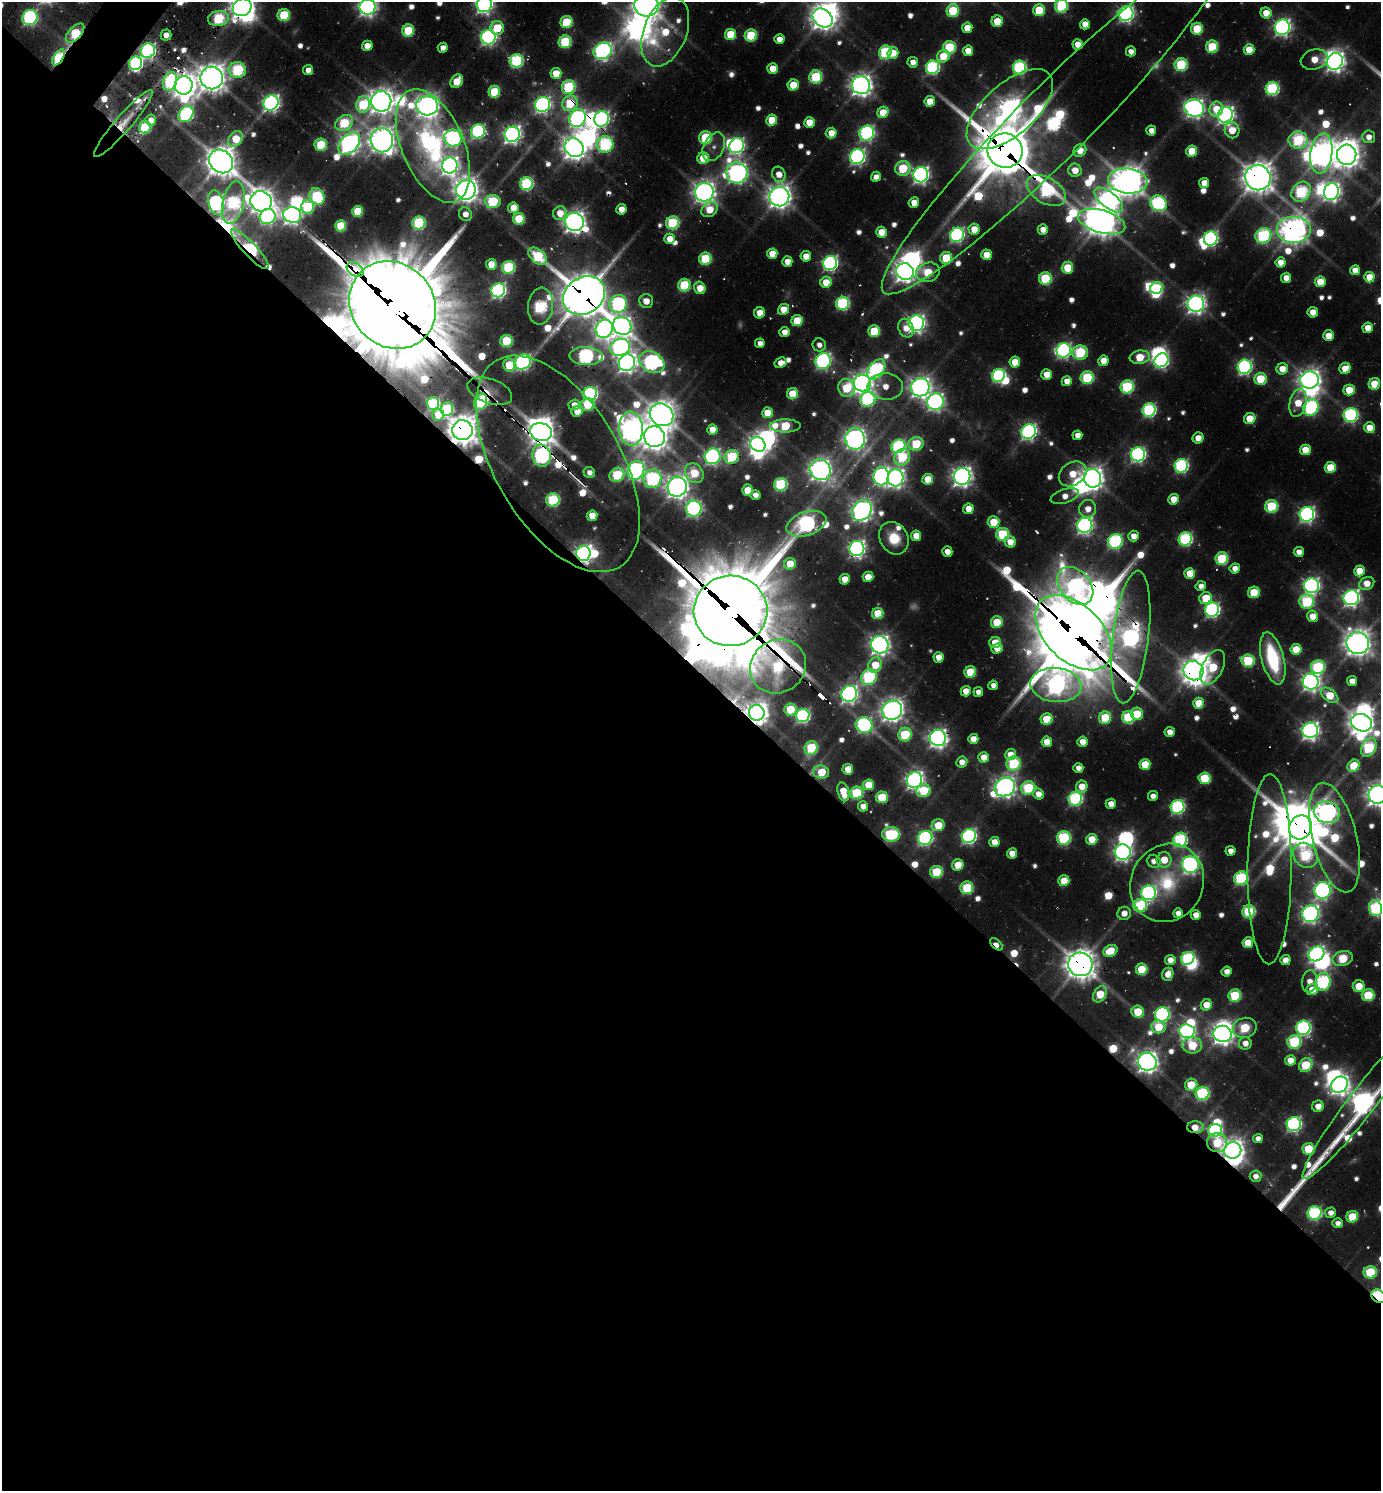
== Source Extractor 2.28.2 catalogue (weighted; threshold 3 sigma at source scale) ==
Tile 14 of 4 x 4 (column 2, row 4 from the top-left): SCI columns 1680-3058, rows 46-1534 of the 6009 x 6000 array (HDU 1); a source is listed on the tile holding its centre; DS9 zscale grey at full resolution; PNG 1383 x 1493 px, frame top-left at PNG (2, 2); each listed source drawn as its Kron ellipse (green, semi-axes under 4 px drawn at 4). Shown black and unused: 56% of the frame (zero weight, under 2 of 3 exposures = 3% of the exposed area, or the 3 px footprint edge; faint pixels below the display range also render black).
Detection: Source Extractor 2.28.2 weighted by HDU 2 'WHT'; one run over the whole footprint, this tile lists its part. Background 0.0763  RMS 0.0089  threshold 0.0401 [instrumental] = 3 sigma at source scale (4.5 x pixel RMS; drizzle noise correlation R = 1.50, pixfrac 1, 0.05/0.05 arcsec/px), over >= 5 px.
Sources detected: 705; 12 too faint to see at this stretch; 54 inside a brighter object's white glare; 25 cosmic-ray / hot-pixel residue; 1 long thin detection or spike segment (spike, bleed or trail) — neither listed nor drawn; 12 inside a brighter listed object's ellipse — not listed separately; of the other 601, all 500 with FLUX_AUTO >= 10.3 (the completeness limit of this list) listed and drawn (101 fainter detections not listed), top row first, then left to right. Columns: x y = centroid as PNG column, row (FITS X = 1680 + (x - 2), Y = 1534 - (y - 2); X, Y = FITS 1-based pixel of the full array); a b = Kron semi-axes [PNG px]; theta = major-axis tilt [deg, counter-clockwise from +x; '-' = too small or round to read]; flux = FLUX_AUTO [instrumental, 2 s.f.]
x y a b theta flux
484 4 8 7 - 710
646 5 12 11 - 2000
1061 6 6 6 - 180
242 7 9 8 - 1400
368 7 8 8 - 810
1039 10 6 6 - 77
953 11 6 6 - 96
1266 13 6 5 - 28
1126 14 7 7 - 550
284 15 6 6 - 110
30 17 8 7 - 360
218 18 10 7 9 170
823 18 11 8 -38 1300
997 21 6 5 - 41
566 22 6 6 - 88
1085 24 5 5 - 20
1282 27 8 7 - 610
497 28 7 6 - 69
967 28 5 5 - 27
1197 29 6 6 - 80
408 31 6 6 - 96
665 32 36 21 69 92
75 33 11 6 46 86
730 34 5 5 - 71
166 35 5 5 - 14
751 35 6 6 - 100
488 37 7 7 - 500
779 39 5 5 - 17
565 42 6 6 - 140
1078 44 5 5 - 23
367 46 5 5 - 24
949 47 6 6 - 130
1212 47 6 6 - 100
443 48 5 5 - 12
1249 50 5 5 - 39
148 51 7 7 - 460
603 51 9 8 - 690
968 51 5 5 - 25
1131 51 5 5 - 11
885 52 7 6 - 180
893 53 6 5 - 30
943 56 6 6 - 46
58 57 9 4 57 190
1314 59 14 10 16 34
516 61 7 6 - 230
1335 61 8 7 - 1000
913 62 5 5 - 13
135 63 7 6 - 290
1181 65 6 6 - 140
932 67 7 6 - 290
773 68 5 5 - 27
1019 68 7 6 - 250
237 70 8 8 - 190
308 70 5 5 - 13
556 73 5 5 - 36
816 77 6 6 - 130
212 78 11 11 - 2000
170 81 9 7 70 170
457 81 7 5 57 39
184 85 9 9 - 1500
793 85 5 5 - 51
861 85 9 9 - 1200
569 87 7 6 - 180
1272 89 6 6 - 240
494 92 6 5 - 93
381 101 10 10 - 1500
930 101 5 5 - 42
271 103 8 7 - 640
570 103 8 7 - 82
363 104 8 7 - 120
543 105 8 7 - 520
427 106 11 9 -3 1300
1194 108 10 8 -19 820
1010 109 53 25 41 1500
1216 109 7 6 - 33
883 112 6 5 - 46
186 114 9 6 53 300
1225 115 8 7 - 760
577 118 9 8 - 510
602 119 8 7 - 400
151 120 5 5 - 13
772 120 5 5 - 51
1055 121 242 36 45 740
809 122 5 5 - 36
344 123 9 7 35 130
123 124 44 8 49 30
145 127 6 5 - 120
1232 130 8 7 - 36
478 131 7 6 - 310
1151 131 5 5 - 15
831 133 5 5 - 27
867 133 8 7 - 390
512 134 8 7 - 800
1369 137 6 6 - 10
453 138 9 8 - 380
706 138 6 6 - 120
236 139 8 6 53 53
382 140 12 11 - 1700
1298 140 9 8 - 160
349 144 13 8 48 990
605 144 8 8 - 250
321 145 6 6 - 97
433 146 60 31 -67 360
736 146 8 7 - 440
714 147 15 10 64 13
574 148 10 9 - 1600
1080 150 7 6 - 32
1005 151 18 17 - 6800
1192 151 5 5 - 54
1321 153 20 11 82 1700
1347 155 10 9 - 1700
857 157 7 7 - 500
703 158 6 5 - 47
221 161 13 11 -40 2300
450 166 8 8 - 810
903 168 8 7 - 83
1075 170 7 6 - 28
737 173 11 10 - 930
779 174 8 6 -66 21
921 175 7 7 - 640
876 177 5 5 - 12
1258 178 13 12 - 2500
1128 181 20 12 -7 2200
1204 183 5 5 - 23
526 184 6 6 - 220
466 190 10 9 - 1500
1046 191 21 12 -31 240
1331 191 8 7 - 780
704 192 9 9 - 1200
1301 192 11 8 50 210
317 196 9 7 -61 190
779 196 10 10 - 1400
1109 200 17 8 -39 950
261 201 11 10 - 1500
493 201 8 6 -4 140
216 203 12 7 -74 460
233 203 22 10 78 240
914 203 5 5 - 22
1158 203 8 7 - 300
308 207 7 6 - 130
513 208 5 5 - 31
621 209 5 5 - 25
710 209 9 6 37 39
357 211 5 5 - 65
560 213 7 6 - 22
465 214 7 6 - 17
292 215 9 8 - 670
268 216 8 7 - 390
519 219 6 5 - 80
575 222 9 9 - 1200
1101 222 24 11 -16 2300
419 223 6 6 - 180
673 223 6 6 - 160
341 226 5 5 - 82
974 229 5 5 - 29
1043 229 5 5 - 19
1293 230 17 13 0 1800
881 232 5 5 - 33
957 235 7 7 - 390
1263 236 8 7 - 240
1211 238 7 6 - 390
670 239 5 5 - 23
250 249 26 6 -47 320
772 254 5 5 - 30
987 255 5 5 - 35
538 256 11 6 -39 130
806 256 5 5 - 22
946 258 6 6 - 81
705 259 6 6 - 120
787 262 5 5 - 18
1281 262 5 5 - 22
830 263 7 6 - 450
491 264 5 5 - 36
508 267 6 6 - 170
1067 268 6 5 - 64
355 269 9 6 -34 610
1355 270 5 5 - 20
905 271 9 8 - 1100
928 272 12 9 19 67
1369 277 5 5 - 35
1045 278 6 6 - 120
1286 278 5 5 - 19
826 282 6 5 - 34
1320 282 5 5 - 37
684 285 6 6 - 130
700 288 6 5 - 31
1157 288 6 5 - 110
498 290 7 6 - 450
584 296 22 18 32 5100
646 301 7 7 - 18
842 303 7 6 - 230
618 304 9 8 - 290
1196 304 8 8 - 930
393 305 46 41 -48 30000
540 306 18 12 84 240
783 309 6 5 - 28
1313 312 5 5 - 20
760 313 5 5 - 27
797 321 6 5 - 68
916 323 8 7 - 730
622 326 9 8 - 800
906 328 9 7 -67 20
1368 328 5 5 - 26
604 329 9 8 - 770
874 331 6 5 - 76
785 332 5 5 - 17
1328 336 5 5 - 29
506 341 6 6 - 100
760 343 5 4 - 11
819 345 6 6 - 11
620 347 10 8 21 500
1064 350 7 7 - 390
1080 352 7 7 - 160
586 356 16 9 -2 370
1140 357 10 6 6 60
1161 360 7 6 - 350
823 361 8 7 - 470
1103 361 5 5 - 26
523 362 8 7 - 480
652 362 13 10 -30 460
1015 362 5 5 - 40
627 363 8 8 - 880
781 363 6 5 - 14
509 365 6 6 - 72
1245 367 7 7 - 390
1345 368 6 5 - 37
876 369 11 7 53 300
1282 369 6 5 - 26
1047 374 5 5 - 29
998 375 7 6 - 290
1087 378 6 6 - 160
1260 379 6 6 - 74
1309 380 9 8 - 1200
1067 381 5 5 - 19
862 383 8 8 - 1100
1374 384 6 5 - 58
885 386 17 13 -4 26
920 387 9 9 - 1000
1127 387 6 6 - 190
847 388 9 8 - 77
1349 390 5 5 - 52
490 391 23 12 -20 31
590 394 7 6 - 330
792 394 5 5 - 55
868 399 8 7 - 280
481 402 8 6 66 180
935 402 8 8 - 660
433 403 6 6 - 160
1298 403 14 8 77 39
587 404 7 6 - 74
574 405 6 5 - 14
1311 408 9 7 56 310
447 409 7 6 - 110
1149 410 7 6 - 270
577 411 6 5 - 26
767 413 5 5 - 40
438 415 6 6 - 33
662 415 12 11 - 1900
1351 415 7 7 - 310
1250 419 6 5 - 42
785 426 15 6 0 100
1369 428 5 5 - 27
631 429 17 12 -86 1400
712 429 5 5 - 27
462 430 10 10 - 2200
541 432 11 9 -13 1400
1029 432 7 7 - 520
1077 435 5 5 - 14
654 437 11 10 - 1900
1198 438 5 5 - 19
855 439 11 9 -80 1000
758 444 8 7 - 950
916 444 7 6 - 89
898 446 7 6 - 270
1305 450 5 5 - 42
1138 454 7 7 - 460
541 455 11 9 -77 470
712 456 8 7 - 510
732 457 7 6 - 140
902 457 8 7 - 110
558 464 120 62 -59 220
1181 466 7 6 - 290
1330 467 5 5 - 60
636 470 9 8 - 620
820 470 11 10 - 1200
589 473 6 5 - 11
694 473 11 8 -53 61
1073 474 15 11 35 40
617 475 8 6 37 120
881 476 9 7 85 520
962 476 8 8 - 1100
895 478 8 8 - 780
1092 478 9 8 - 1300
652 479 9 9 - 240
928 479 5 5 - 41
781 484 7 6 - 180
677 487 10 9 - 1300
748 490 5 5 - 41
755 495 5 5 - 12
1065 496 14 7 17 16
1174 499 5 5 - 33
553 500 6 6 - 180
1271 506 6 6 - 140
694 509 8 8 - 430
969 509 5 5 - 26
1088 509 9 8 - 19
862 510 11 9 49 1100
1307 514 7 7 - 550
592 516 5 5 - 31
993 522 6 6 - 56
806 524 21 11 18 490
1085 525 8 7 - 590
1003 534 6 6 - 140
916 536 5 5 - 27
1133 536 5 5 - 17
894 538 17 14 -58 41
1185 539 7 6 - 260
1115 541 7 7 - 260
1010 542 5 5 - 23
857 548 7 7 - 710
947 552 5 5 - 18
1299 552 5 5 - 14
583 553 7 7 - 790
1222 558 6 6 - 130
790 564 6 5 - 37
1235 568 5 5 - 16
1359 571 5 5 - 37
1190 573 5 5 - 40
868 577 5 5 - 30
845 579 5 5 - 32
1367 583 8 6 26 25
1075 586 21 15 -49 480
1201 586 5 5 - 11
1312 586 7 7 - 560
1254 592 6 5 - 72
1206 598 6 6 - 56
1351 598 8 7 - 690
1307 602 7 7 - 160
1212 610 7 7 - 400
730 611 37 35 4 15000
878 613 6 5 - 59
1312 616 6 5 - 28
997 622 6 5 - 50
1074 633 46 28 -44 12000
1131 637 67 18 83 750
995 643 5 5 - 40
1358 643 11 11 - 1800
880 645 9 8 - 980
997 649 5 4 - 20
1296 649 5 5 - 52
939 657 5 5 - 23
1273 658 26 11 -75 120
1248 661 7 6 - 120
875 665 8 7 - 46
778 666 29 26 33 240
1213 667 18 10 64 83
1318 667 7 7 - 180
1193 671 10 9 - 1500
970 672 6 5 - 70
869 677 8 7 - 230
1352 681 5 5 - 16
1311 682 8 8 - 820
993 685 5 4 - 10
1056 685 25 17 -6 810
966 691 5 5 - 25
978 692 5 4 - 11
849 694 8 7 - 680
1330 695 10 6 -38 47
1198 703 5 5 - 44
790 709 6 6 - 56
892 710 10 9 - 1300
757 713 8 7 - 1300
1137 714 6 6 - 59
803 716 7 6 - 310
1128 717 6 6 - 130
1105 718 6 6 - 78
1047 719 6 5 - 56
1361 723 10 8 -21 1600
864 725 8 7 - 370
1310 730 8 7 - 780
1170 732 5 5 - 16
905 734 7 6 - 120
938 738 8 8 - 840
973 739 5 5 - 25
1047 742 5 5 - 26
1082 742 5 5 - 19
811 748 7 6 - 110
1369 748 10 7 62 170
1010 754 5 5 - 23
984 757 5 5 - 23
962 762 5 5 - 15
1014 763 7 7 - 140
1145 764 5 5 - 46
1354 766 6 5 - 54
1078 768 5 5 - 13
848 769 5 5 - 33
821 772 8 6 -12 57
1204 778 6 6 - 95
915 780 8 7 - 790
868 785 6 5 - 45
1082 786 6 5 - 27
1005 787 10 9 - 1100
1028 788 7 6 - 140
923 791 7 6 - 71
843 792 9 5 -75 35
856 793 6 6 - 140
1038 794 6 5 - 18
1378 795 9 9 - 1300
1153 796 5 5 - 11
882 797 6 5 - 73
1075 799 7 6 - 290
1111 804 5 5 - 20
863 806 5 5 - 15
1178 807 7 6 - 300
1327 812 13 10 -12 890
938 825 6 5 - 50
1300 827 12 11 - 3600
891 834 9 7 -6 190
969 836 7 7 - 420
925 838 7 7 - 360
1064 838 7 6 - 210
1335 838 56 22 -76 140
1092 839 5 5 - 44
1180 840 7 7 - 260
994 842 5 5 - 23
1230 851 5 5 - 14
1123 852 8 7 - 720
1012 853 5 5 - 23
1305 855 13 11 -48 170
1164 860 7 7 - 38
1153 861 7 6 - 11
958 865 6 5 - 41
1190 865 8 8 - 620
1270 869 95 22 90 140
936 872 6 6 - 110
1241 878 7 6 - 210
1064 881 5 5 - 48
1167 883 40 36 61 100
967 888 6 6 - 120
1323 890 8 8 - 560
1149 893 7 7 - 390
1140 905 7 6 - 150
1375 908 8 6 -75 180
1249 912 6 6 - 170
1124 913 7 6 - 15
1178 913 5 5 - 11
1311 914 8 8 - 710
1196 915 5 5 - 18
1248 943 5 5 - 46
996 944 7 4 -42 21
1110 951 7 5 25 49
1316 954 8 7 - 560
1188 958 7 6 - 230
1343 958 10 7 14 88
1170 960 5 5 - 16
1285 960 5 5 - 17
1080 964 12 11 - 2300
1142 969 6 5 - 74
1227 971 5 5 - 13
1168 974 7 5 68 20
1310 981 11 7 81 16
1323 982 9 7 84 280
1359 986 6 6 - 38
1312 990 6 5 - 27
1100 994 9 6 57 62
1235 995 6 6 - 110
1368 995 6 6 - 94
1206 1005 6 5 - 30
1138 1012 6 6 - 62
1162 1014 7 7 - 350
1158 1027 7 6 - 53
1245 1028 12 10 16 100
1303 1028 7 7 - 350
1187 1031 8 7 - 570
1223 1034 9 8 - 1200
1294 1042 7 6 - 150
1245 1043 6 6 - 16
1192 1045 10 8 0 71
1290 1060 5 5 - 22
1147 1062 9 9 - 1200
1306 1065 7 6 - 94
1191 1085 6 6 - 54
1339 1085 9 7 41 940
1202 1093 7 6 - 230
1361 1104 94 13 52 1200
1318 1106 6 5 - 18
1294 1124 7 7 - 410
1195 1127 8 6 0 26
1215 1130 7 6 - 230
1258 1138 5 4 - 10
1217 1143 10 9 - 70
1308 1149 6 6 - 77
1233 1150 8 8 - 1300
1256 1176 6 5 - 11
1315 1213 7 6 - 260
1330 1213 5 5 - 12
1352 1217 6 5 - 68
1338 1223 5 5 - 11
1370 1272 6 6 - 110
1378 1296 8 6 -35 260
Overlapping masked pixels (flux is a lower limit): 76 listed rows (the first 20) at x y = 484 4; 1039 10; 218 18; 497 28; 75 33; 730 34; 488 37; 148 51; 58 57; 516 61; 135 63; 170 81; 184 85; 569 87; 381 101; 271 103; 570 103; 1010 109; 577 118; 602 119
Isophote crosses this tile's border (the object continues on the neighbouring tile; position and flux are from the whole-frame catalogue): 10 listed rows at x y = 484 4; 646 5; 1061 6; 242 7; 368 7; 823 18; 1378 795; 1375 908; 1361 1104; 1378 1296